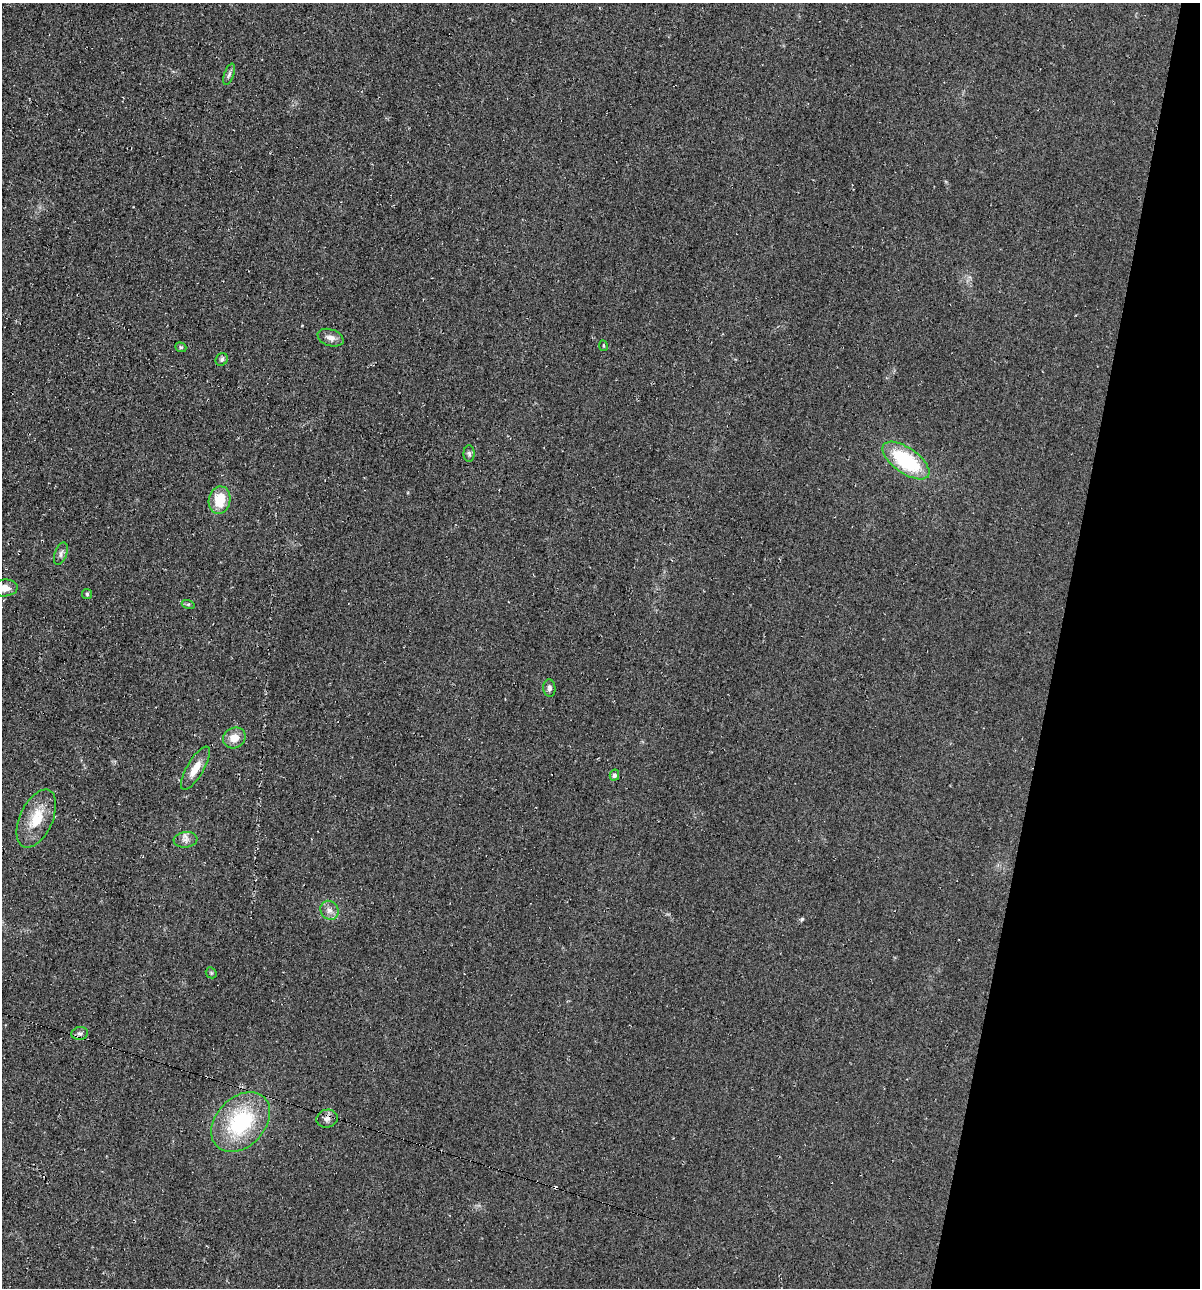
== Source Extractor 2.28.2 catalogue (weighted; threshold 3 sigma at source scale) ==
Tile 8 of 4 x 4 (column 4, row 2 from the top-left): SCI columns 3715-4912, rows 2585-3870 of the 5225 x 5189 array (HDU 1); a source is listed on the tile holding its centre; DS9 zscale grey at full resolution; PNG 1202 x 1290 px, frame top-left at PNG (2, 3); each listed source drawn as its Kron ellipse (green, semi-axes under 4 px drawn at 4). Shown black and unused: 12% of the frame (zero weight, under 2 of 3 exposures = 1% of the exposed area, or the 3 px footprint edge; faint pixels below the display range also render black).
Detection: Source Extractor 2.28.2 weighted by HDU 2 'WHT'; one run over the whole footprint, this tile lists its part. Background 0.0842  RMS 0.014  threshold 0.0626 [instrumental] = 3 sigma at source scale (4.5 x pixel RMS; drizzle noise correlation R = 1.50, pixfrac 1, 0.05/0.05 arcsec/px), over >= 5 px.
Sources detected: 24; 1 cosmic-ray / hot-pixel residue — neither listed nor drawn; the other 23 listed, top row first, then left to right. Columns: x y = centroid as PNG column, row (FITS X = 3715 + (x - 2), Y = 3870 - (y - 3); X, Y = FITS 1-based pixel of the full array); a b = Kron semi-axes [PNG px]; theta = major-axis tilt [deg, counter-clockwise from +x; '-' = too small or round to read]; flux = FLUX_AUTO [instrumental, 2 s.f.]
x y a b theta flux
229 74 11 5 70 3.7
331 338 13 8 -19 8.8
603 346 5 3 - 1.3
181 347 6 4 -22 2
222 359 7 6 - 2.8
469 454 8 5 -88 3
906 461 27 12 -35 100
220 500 14 11 80 33
61 554 12 6 70 5.1
4 588 13 8 4 14
87 594 5 5 - 2
188 604 6 4 -17 2
549 688 9 6 -85 4.4
234 738 12 10 30 16
195 768 25 8 60 19
614 775 5 4 - 3.9
36 818 31 16 65 40
186 840 12 8 6 6.6
329 910 10 8 -56 7.9
211 973 6 5 - 1.9
80 1033 8 6 8 4
327 1119 11 9 16 6.8
241 1122 34 24 47 120
Isophote crosses this tile's border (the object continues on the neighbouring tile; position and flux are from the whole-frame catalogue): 1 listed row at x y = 4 588
Unlisted compact peaks at least as high as the median listed source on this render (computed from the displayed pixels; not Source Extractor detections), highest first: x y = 802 919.